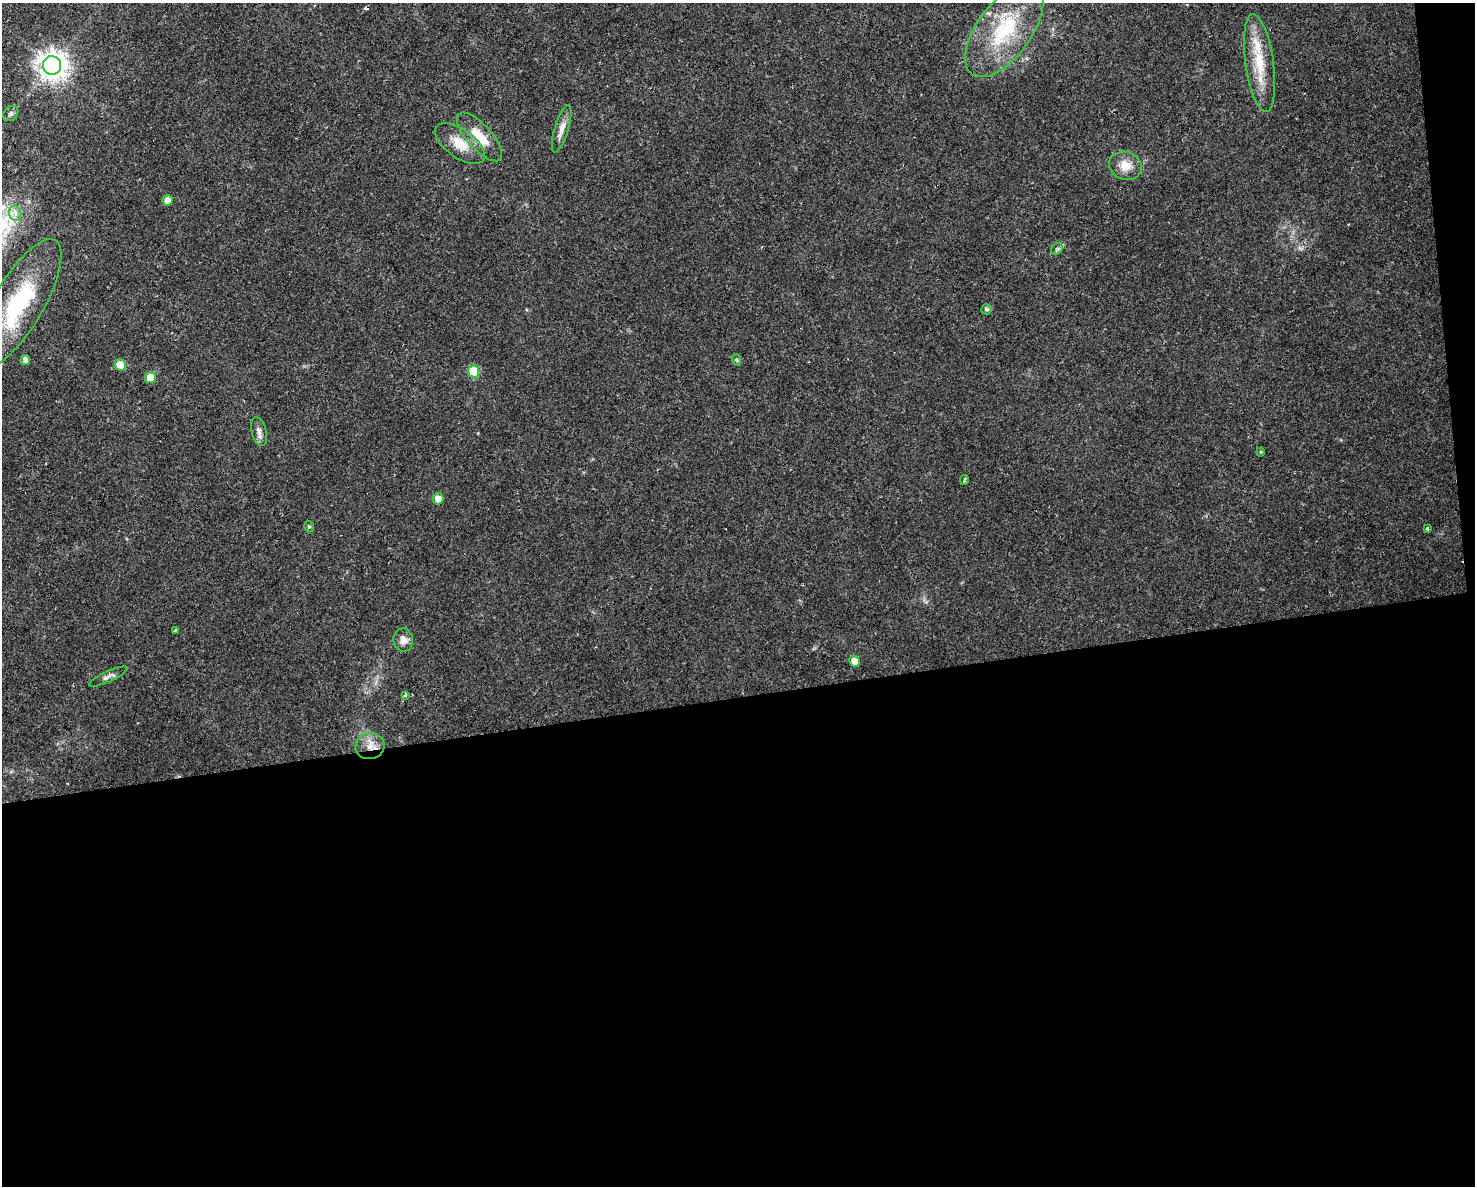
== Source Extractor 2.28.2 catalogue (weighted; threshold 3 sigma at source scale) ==
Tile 12 of 3 x 4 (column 3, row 4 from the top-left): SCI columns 3007-4479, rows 1-1184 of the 4496 x 4734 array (HDU 1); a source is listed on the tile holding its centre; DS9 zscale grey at full resolution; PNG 1477 x 1188 px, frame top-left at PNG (2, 3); each listed source drawn as its Kron ellipse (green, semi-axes under 4 px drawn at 4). Shown black and unused: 42% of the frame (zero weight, under 2 of 3 exposures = <1% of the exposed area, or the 3 px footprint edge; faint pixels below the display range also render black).
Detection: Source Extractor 2.28.2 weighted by HDU 2 'WHT'; one run over the whole footprint, this tile lists its part. Background 0.0169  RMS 0.0028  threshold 0.0124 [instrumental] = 3 sigma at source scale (4.5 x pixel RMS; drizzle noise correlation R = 1.50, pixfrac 1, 0.0396/0.0396 arcsec/px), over >= 5 px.
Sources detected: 33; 2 cosmic-ray / hot-pixel residue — neither listed nor drawn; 1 inside a brighter listed object's ellipse — not listed separately; the other 30 listed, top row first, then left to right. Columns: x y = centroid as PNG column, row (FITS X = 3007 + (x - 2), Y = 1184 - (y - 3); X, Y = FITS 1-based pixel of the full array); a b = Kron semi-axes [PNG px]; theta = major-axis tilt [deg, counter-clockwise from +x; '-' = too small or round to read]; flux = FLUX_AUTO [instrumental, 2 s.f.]
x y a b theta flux
1004 30 55 27 54 24
1259 63 49 14 -82 11
52 65 9 9 - 360
11 114 8 6 45 0.87
562 129 24 7 73 2.4
479 137 31 12 -48 7.2
460 143 29 14 -35 6.2
1125 166 16 13 -18 4
167 200 5 5 - 2
15 213 8 6 -76 1.6
1057 249 6 5 - 0.54
19 304 73 25 60 33
987 309 5 5 - 0.61
25 360 5 4 - 1.4
737 360 6 3 -71 0.33
120 365 5 5 - 5.3
474 371 6 5 - 11
150 378 5 5 - 5.5
259 432 15 7 -75 1.5
1261 452 4 4 - 0.27
964 480 5 2 - 0.39
438 499 5 5 - 3
309 527 6 4 -75 0.5
1427 528 3 3 - 0.35
175 630 3 3 - 0.38
403 640 11 10 - 2
855 661 5 5 - 2.6
108 677 21 5 25 1.2
405 695 4 3 - 0.41
370 746 14 13 - 3.8
Overlapping masked pixels (flux is a lower limit): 2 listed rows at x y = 120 365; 370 746
Isophote crosses this tile's border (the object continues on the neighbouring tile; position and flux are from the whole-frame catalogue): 1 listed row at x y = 19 304